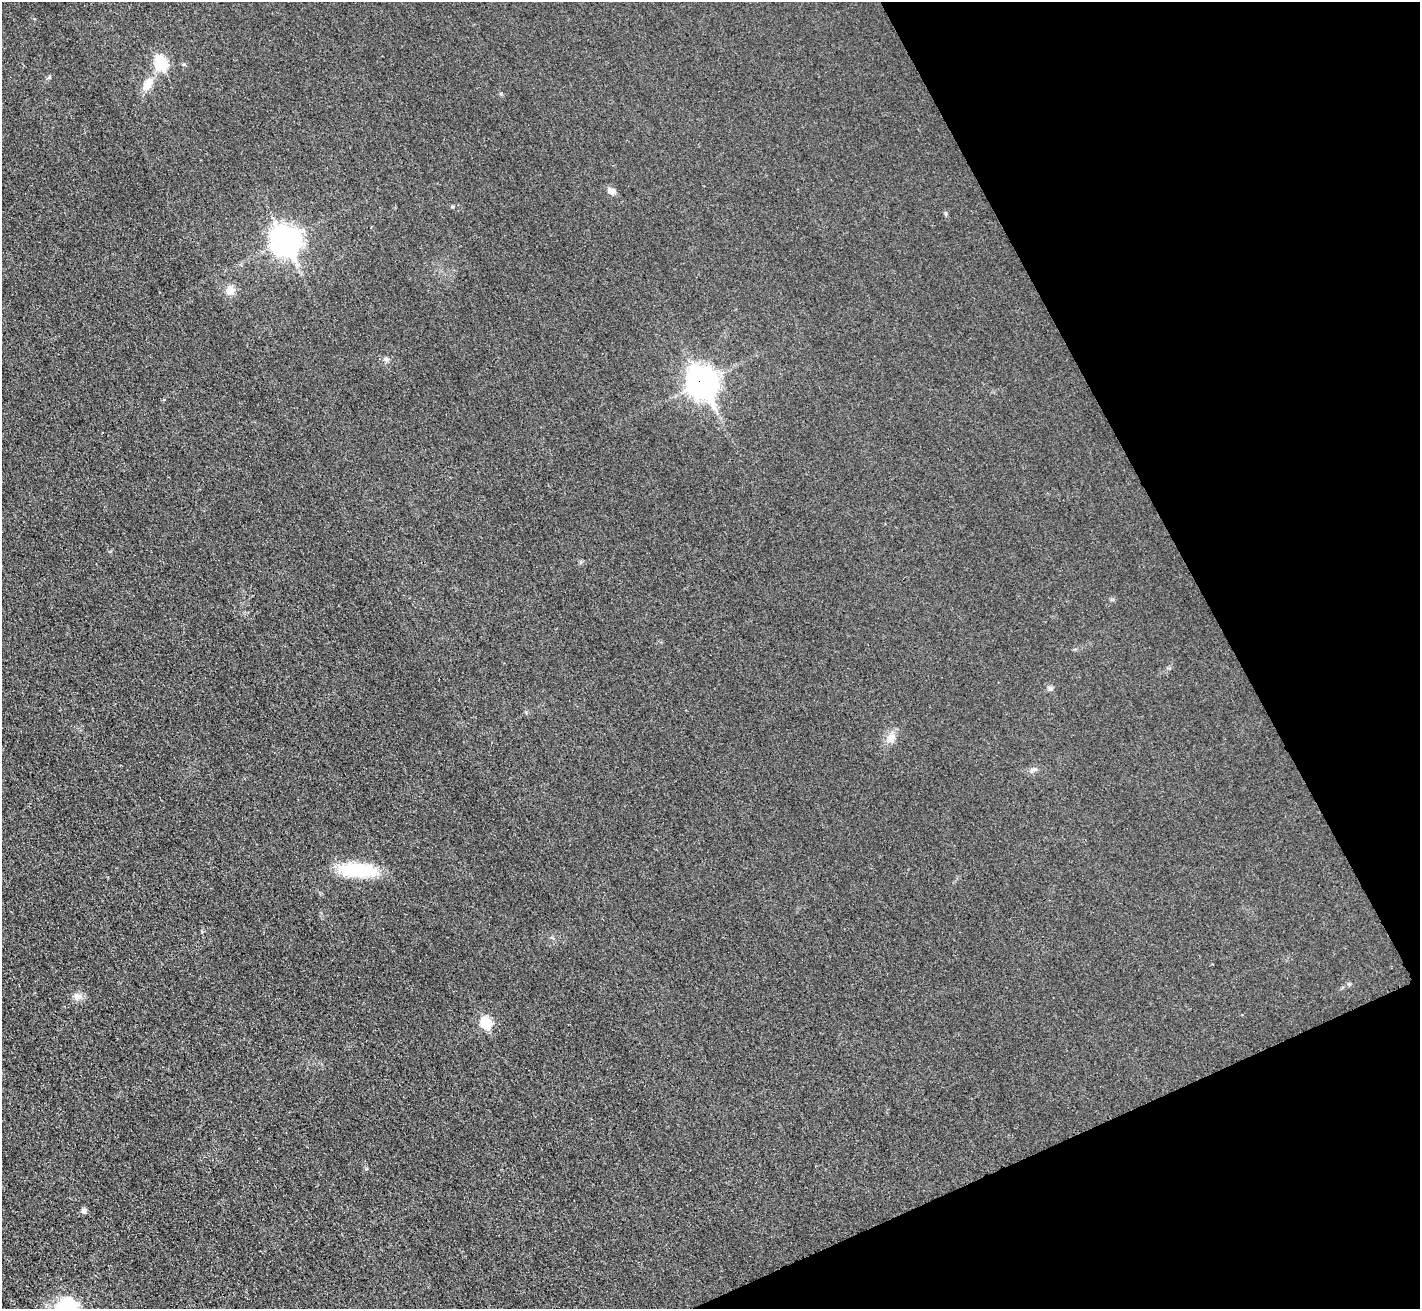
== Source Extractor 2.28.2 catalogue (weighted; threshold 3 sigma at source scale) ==
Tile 12 of 4 x 4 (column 4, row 3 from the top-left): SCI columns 4278-5695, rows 1620-2926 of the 5718 x 5712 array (HDU 1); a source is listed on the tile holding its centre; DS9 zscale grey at full resolution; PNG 1422 x 1311 px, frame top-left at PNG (2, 2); no overlay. Shown black and unused: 21% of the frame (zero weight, under 3 of 4 exposures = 2% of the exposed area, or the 3 px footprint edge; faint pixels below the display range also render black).
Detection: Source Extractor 2.28.2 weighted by HDU 2 'WHT'; one run over the whole footprint, this tile lists its part. Background 0.0266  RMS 0.0058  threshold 0.0261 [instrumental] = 3 sigma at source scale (4.5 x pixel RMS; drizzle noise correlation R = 1.50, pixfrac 1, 0.05/0.05 arcsec/px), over >= 5 px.
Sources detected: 16; all 16 listed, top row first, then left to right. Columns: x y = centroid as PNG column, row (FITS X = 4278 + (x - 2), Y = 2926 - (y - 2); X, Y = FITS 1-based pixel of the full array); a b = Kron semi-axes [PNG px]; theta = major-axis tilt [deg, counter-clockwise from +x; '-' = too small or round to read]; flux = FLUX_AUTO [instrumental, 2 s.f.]
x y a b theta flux
160 62 9 7 -82 36
49 77 7 4 46 0.9
147 84 20 10 61 7.7
611 191 11 8 -15 2.7
285 240 13 11 -62 450
230 291 12 11 - 5.2
386 359 8 6 -1 1.6
703 382 14 11 -64 510
1050 689 8 6 -52 1.5
891 738 14 10 65 4.9
1033 769 12 5 23 2
357 870 45 16 -2 31
78 996 14 8 -3 3.4
486 1023 7 6 - 26
84 1211 7 6 - 2
68 1308 23 22 - 45
Overlapping masked pixels (flux is a lower limit): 1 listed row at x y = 703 382
Isophote crosses this tile's border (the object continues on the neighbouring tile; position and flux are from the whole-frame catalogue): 1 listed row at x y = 68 1308
Unlisted compact peaks at least as high as the median listed source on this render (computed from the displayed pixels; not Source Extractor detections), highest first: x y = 946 213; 452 207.